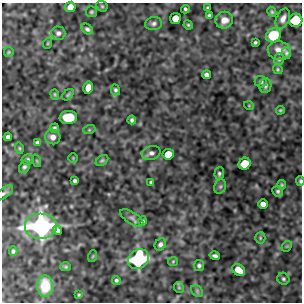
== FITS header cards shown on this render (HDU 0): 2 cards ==
NAXIS1  =                  300
NAXIS2  =                  300

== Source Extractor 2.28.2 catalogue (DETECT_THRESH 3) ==
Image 300 x 300 px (HDU 0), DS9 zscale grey, 1 PNG px = 1 image px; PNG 304 x 304 px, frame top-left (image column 1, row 300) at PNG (2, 3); each listed source drawn as its Kron ellipse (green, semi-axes under 4 px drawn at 4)
Background -0.0191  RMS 0.38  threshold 1.14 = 3 sigma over >= 5 px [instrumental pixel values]
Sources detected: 78; all 78 listed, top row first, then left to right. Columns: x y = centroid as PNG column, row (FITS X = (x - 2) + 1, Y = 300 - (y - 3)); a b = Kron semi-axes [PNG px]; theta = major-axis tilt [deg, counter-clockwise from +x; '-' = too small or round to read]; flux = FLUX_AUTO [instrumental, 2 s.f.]
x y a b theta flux
102 6 6 5 - 38
70 7 5 5 - 200
208 8 4 3 - 39
185 9 4 3 - 42
91 12 5 5 - 40
272 12 5 4 - 36
209 15 3 3 - 36
175 18 5 5 - 390
283 19 10 6 66 130
224 20 9 8 - 200
296 20 7 6 - 1200
153 23 8 6 8 76
188 25 5 4 - 31
87 29 6 4 -39 59
58 33 7 6 - 87
273 35 7 7 - 820
255 42 3 3 - 38
48 43 6 3 71 23
279 51 11 9 -12 230
9 52 5 4 - 30
286 53 6 4 -74 53
279 59 6 5 - 47
278 69 5 4 - 32
206 75 4 4 - 84
261 82 6 5 - 50
265 86 7 6 - 68
88 88 6 5 - 190
115 90 5 4 - 50
55 94 5 4 - 34
68 95 7 4 40 39
249 106 5 3 - 19
280 110 4 3 - 30
68 117 8 6 6 660
132 120 4 3 - 49
54 128 5 4 - 51
89 130 6 4 18 34
8 137 4 4 - 80
53 137 8 7 - 150
37 142 4 3 - 48
19 148 6 4 -74 33
151 153 9 6 16 99
168 154 5 5 - 470
73 158 4 4 - 23
27 159 6 5 - 47
102 160 7 4 36 45
37 161 6 4 -72 29
244 164 6 5 - 640
24 167 6 5 - 56
219 174 6 5 - 47
75 181 4 3 - 52
300 181 4 3 - 39
151 182 4 3 - 39
282 185 4 4 - 30
220 186 7 5 68 54
278 191 5 5 - 51
4 193 11 5 36 67
263 204 5 4 - 160
132 218 13 6 -33 87
143 221 5 4 - 44
41 226 16 13 0 5900
58 230 5 4 - 83
260 238 5 5 - 38
160 244 6 5 - 77
287 246 6 4 42 30
13 251 4 3 - 45
93 256 6 3 71 26
215 256 5 4 - 62
138 259 11 9 42 3300
173 261 5 4 - 28
199 265 5 5 - 62
66 267 5 4 - 37
239 270 7 5 -32 350
283 279 6 5 - 49
116 280 4 4 - 43
45 286 10 8 -89 770
179 287 5 5 - 29
197 291 6 5 - 50
79 295 4 3 - 27
At the frame edge (FLAGS 8, measured only in part): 3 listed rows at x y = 296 20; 300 181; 4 193